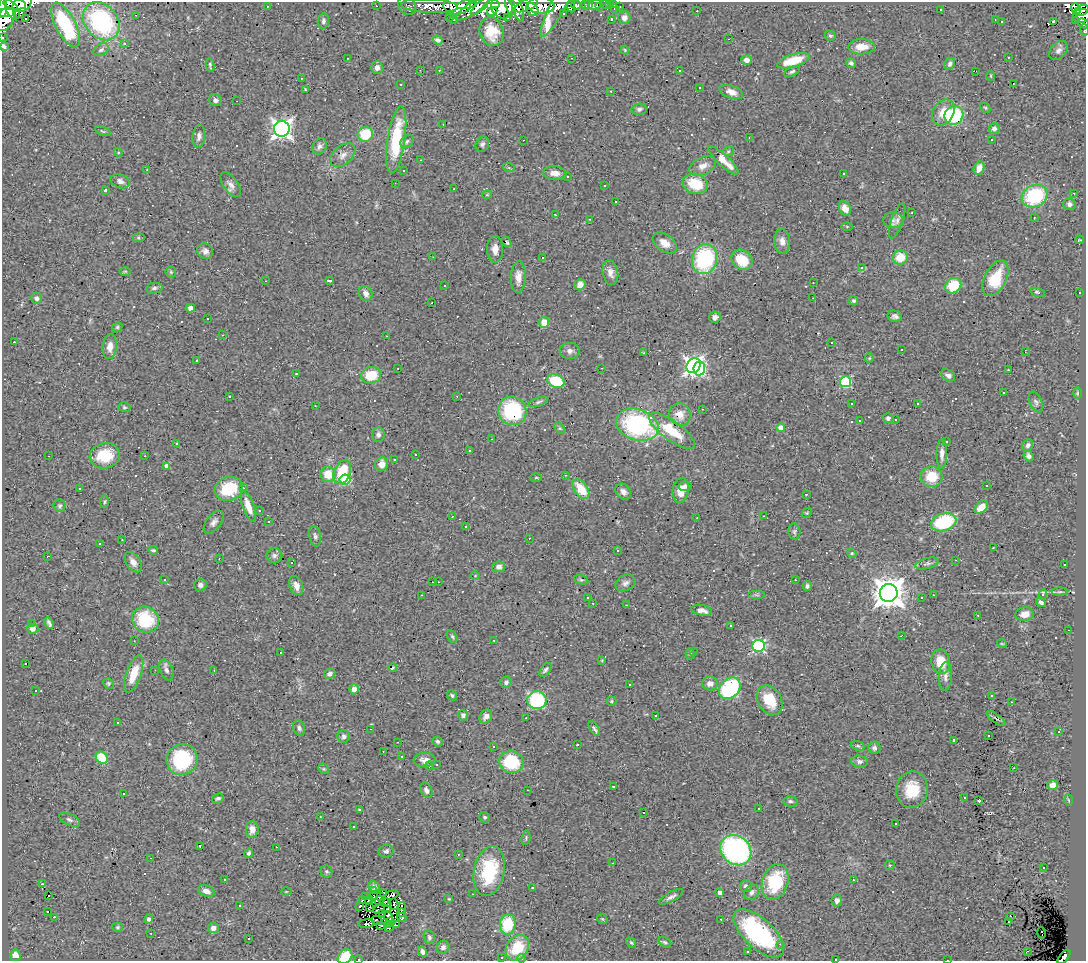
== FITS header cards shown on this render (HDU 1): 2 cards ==
NAXIS1  =                 1084
NAXIS2  =                  959

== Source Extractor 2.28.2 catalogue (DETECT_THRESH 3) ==
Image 1084 x 959 px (HDU 1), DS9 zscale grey, 1 PNG px = 1 image px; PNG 1088 x 963 px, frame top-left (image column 1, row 959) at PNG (2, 2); each listed source drawn as its Kron ellipse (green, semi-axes under 4 px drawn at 4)
Background 0.49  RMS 0.052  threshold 0.156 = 3 sigma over >= 5 px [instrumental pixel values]
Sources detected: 486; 4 with non-positive FLUX_AUTO (blend fragments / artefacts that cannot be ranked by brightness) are neither listed nor drawn; the other 482 listed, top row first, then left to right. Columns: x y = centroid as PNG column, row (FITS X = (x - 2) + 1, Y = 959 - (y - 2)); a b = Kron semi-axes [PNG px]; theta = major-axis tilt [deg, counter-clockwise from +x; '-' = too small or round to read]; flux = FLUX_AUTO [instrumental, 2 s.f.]
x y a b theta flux
15 4 11 5 -8 480
22 4 10 7 33 350
614 4 3 3 - 5.4
457 5 14 9 3 270
466 5 10 4 11 130
492 5 7 4 5 62
526 5 13 5 23 190
541 5 13 8 -4 180
558 5 35 7 62 130
576 5 4 4 - 6.6
585 5 5 3 - 10
589 5 3 3 - 9.3
595 5 7 4 17 22
605 5 4 2 - 4
609 5 3 3 - 18
267 6 3 2 - 3.5
376 6 2 2 - 2.1
407 6 10 8 -48 9.2
430 6 28 7 -3 68
480 6 12 4 45 78
510 6 9 4 -69 200
3 7 10 4 86 610
502 7 12 10 -55 100
517 7 15 5 -72 40
571 7 6 4 -83 12
600 7 3 2 - 3.3
620 7 2 2 - 1.7
615 8 4 2 - 4.5
1076 8 5 4 - 40
472 9 19 6 34 54
532 9 7 5 -52 78
12 10 10 6 -58 310
941 10 3 3 - 25
1081 10 8 5 23 88
492 11 5 3 - 17
697 11 3 2 - 6.2
4 13 11 4 0 450
563 13 3 2 - 3.4
136 15 3 2 - 6
1081 16 8 7 - 110
624 17 6 6 - 17
26 18 3 3 - 600
450 18 3 3 - 3.6
508 18 3 2 - 3.9
5 19 12 8 63 290
611 19 3 3 - 3.7
453 20 3 3 - 57
995 20 2 2 - 2.2
1076 20 3 3 - 12
101 21 21 16 -49 470
323 21 8 5 83 9.2
1001 21 3 3 - 19
1053 22 4 3 - 610
1084 24 6 4 -32 16
66 25 24 10 -63 260
1084 30 6 2 -80 11
492 32 14 12 -75 69
830 36 6 4 -33 6
2 37 3 2 - 7
729 39 3 2 - 40
438 40 5 4 - 9.1
124 43 3 3 - 21
3 46 4 3 - 21
862 47 13 7 1 45
101 50 8 5 27 9.5
625 50 4 3 - 3.6
1058 50 11 7 48 15
1008 57 2 2 - 2.1
347 58 2 2 - 3.2
572 58 2 2 - 2.9
747 60 5 4 - 17
793 61 17 6 17 100
851 63 5 4 - 8.9
950 64 6 5 - 9.5
210 65 6 2 -80 4.8
377 68 6 6 - 16
420 70 2 2 - 1.9
439 70 3 2 - 3.2
679 71 3 2 - 11
976 71 3 2 - 2.4
792 72 8 4 27 8
991 76 5 3 - 2.9
301 78 2 2 - 2.3
1013 84 2 2 - 2.2
401 85 3 3 - 43
699 87 3 3 - 16
305 89 3 2 - 2.3
611 91 3 2 - 6.1
731 92 12 6 -20 29
215 100 6 5 - 13
236 101 3 2 - 9
985 108 6 3 -44 3.8
639 109 8 5 10 9.3
943 112 14 10 58 49
954 115 10 9 - 120
443 124 3 2 - 13
282 129 8 8 - 1700
994 129 5 5 - 13
103 131 8 3 -23 4.1
365 134 8 7 - 120
199 136 11 6 83 15
749 138 3 2 - 2.2
992 139 3 3 - 16
396 140 34 8 82 210
523 140 2 2 - 2.6
407 141 7 5 43 8.3
482 144 8 6 61 8.9
319 146 8 7 - 12
728 151 6 4 23 5.3
118 152 4 4 - 3.9
343 155 14 9 41 23
421 160 2 2 - 2.4
723 160 20 5 -43 48
703 166 14 8 25 29
509 168 6 4 -19 3.5
979 168 7 5 67 31
147 170 3 2 - 5
404 170 3 2 - 3.8
555 173 11 7 -5 24
844 173 2 2 - 2.1
568 177 3 3 - 6.9
120 181 10 6 -20 14
395 183 2 2 - 1.9
695 184 13 10 -17 110
231 185 14 7 -55 20
605 186 3 2 - 5.2
454 189 3 2 - 6.6
105 190 3 3 - 5.5
1074 193 3 3 - 3.2
487 195 5 3 - 3
1035 196 13 10 27 280
615 202 3 3 - 280
1069 204 6 6 - 14
845 208 7 5 -59 23
912 213 3 2 - 3.8
555 215 2 2 - 2.2
1034 218 2 2 - 2.8
589 219 2 2 - 2.2
893 220 10 8 -8 14
897 221 18 6 71 15
847 226 6 4 -1 3.7
138 238 6 4 0 4.8
1080 240 4 2 - 3.2
782 241 12 8 -86 21
506 242 6 3 -52 7.4
665 243 13 8 -36 33
495 249 13 8 -88 28
205 251 8 7 - 15
433 257 2 2 - 1.7
543 257 3 3 - 180
900 257 7 7 - 71
705 259 15 12 76 340
742 260 11 9 -40 81
861 267 4 3 - 23
125 271 6 3 1 3.6
171 272 5 5 - 5
610 273 12 7 -79 22
518 277 16 7 87 30
995 278 19 11 62 110
330 280 3 3 - 61
265 281 2 2 - 2
813 283 3 2 - 1.9
580 285 6 5 - 29
445 286 3 2 - 4.8
953 286 8 7 - 120
154 288 8 5 10 8.4
1038 292 8 4 -17 8.5
366 293 8 6 -59 21
1080 293 3 2 - 5.7
37 298 5 5 - 11
813 298 2 2 - 1.7
853 301 5 4 - 7.1
432 303 2 2 - 2.9
190 308 4 4 - 15
895 316 7 5 -13 11
715 317 6 5 - 12
208 319 3 3 - 52
544 322 5 5 - 46
117 327 5 4 - 5.2
223 335 2 2 - 2
386 336 2 2 - 2.2
14 342 3 3 - 77
831 343 3 3 - 74
110 347 12 7 86 26
901 349 3 3 - 19
570 351 10 8 0 16
1025 352 3 2 - 2.5
643 353 4 3 - 2.4
869 358 5 4 - 3.8
196 361 3 3 - 41
693 366 8 6 58 1400
398 368 2 2 - 1.9
601 368 2 2 - 1.9
699 368 7 6 - 290
1008 370 2 2 - 2
296 374 3 2 - 15
371 375 10 8 12 98
948 375 7 5 -34 13
556 381 9 6 -23 150
845 382 5 5 - 310
1003 393 3 3 - 17
1077 393 6 3 90 4.1
457 396 3 2 - 2.1
229 397 3 3 - 12
538 402 10 4 18 7.6
1036 402 11 6 -65 11
917 403 3 3 - 16
852 404 2 2 - 2.6
315 406 3 2 - 2.8
124 407 6 4 -15 5.2
702 409 2 2 - 1.9
512 411 14 14 - 270
680 414 11 10 - 41
888 418 5 5 - 12
896 420 3 3 - 12
860 421 3 3 - 14
637 425 22 15 -18 470
560 428 7 4 -45 4.9
781 428 4 4 - 45
672 431 27 9 -36 130
378 435 7 6 - 11
492 439 2 2 - 2.7
946 441 3 2 - 4.7
177 443 4 2 - 2.7
1028 445 6 5 - 10
469 450 3 3 - 12
942 454 14 5 89 19
415 455 3 2 - 4.2
49 456 2 2 - 3.6
105 456 15 12 12 120
145 456 3 2 - 4
1028 456 6 4 -51 11
394 459 3 3 - 52
382 464 7 6 - 30
167 466 4 4 - 27
342 472 13 8 67 130
328 474 7 7 - 69
565 475 3 2 - 5
932 477 11 10 - 85
536 478 5 3 - 3.4
345 479 5 5 - 220
685 486 6 5 - 14
987 486 3 3 - 19
79 488 3 3 - 5.6
243 488 4 3 - 3.1
229 489 14 12 17 150
581 489 11 6 -54 93
681 490 12 8 84 44
623 492 9 7 -49 18
806 494 3 2 - 21
105 502 6 3 88 4.5
60 506 6 6 - 6.7
248 506 16 5 -70 40
981 507 7 5 42 49
259 510 3 3 - 7.8
807 513 5 4 - 4.2
452 516 3 2 - 3.3
763 516 2 2 - 1.9
697 518 3 3 - 4
214 522 13 7 53 16
269 522 3 2 - 6.4
944 522 13 9 17 230
466 527 3 3 - 14
794 532 8 6 -86 7.6
315 536 10 6 -79 10
529 538 3 2 - 9.3
122 540 3 2 - 4.6
100 543 3 3 - 12
993 548 3 2 - 2.1
153 550 5 3 - 5.3
618 551 3 3 - 6.1
852 553 4 4 - 4
48 556 2 2 - 1.7
274 556 8 8 - 11
219 558 2 2 - 2.6
956 560 2 2 - 2
133 562 11 7 -56 24
292 562 3 2 - 2.9
927 563 12 5 15 10
1064 564 3 3 - 49
499 567 6 5 - 18
475 576 4 3 - 2.7
164 579 3 2 - 5.2
581 580 7 4 -15 6
795 580 2 2 - 2.7
433 582 3 3 - 38
438 582 2 2 - 2.9
625 583 10 8 27 14
200 585 6 6 - 12
296 586 10 6 -68 24
807 586 5 4 - 7.8
1060 592 8 4 0 6
889 593 9 9 - 5800
1043 594 5 4 - 8.8
421 595 3 2 - 5.2
756 595 8 4 0 6.4
933 595 3 3 - 4.7
588 597 3 3 - 10
921 598 3 3 - 25
1041 602 5 3 - 10
593 603 3 2 - 85
627 605 3 2 - 8.4
702 610 10 5 -12 20
1025 614 9 6 7 26
978 615 3 2 - 9.5
145 620 14 12 -33 180
32 623 3 3 - 5.9
49 623 6 3 -64 8
731 626 2 2 - 2.7
33 629 5 5 - 17
1068 630 2 2 - 2.3
902 635 3 2 - 2.9
452 636 7 4 -62 5.5
494 640 3 2 - 3.9
134 641 3 2 - 2.7
1002 644 5 3 - 2.7
759 646 6 6 - 510
280 652 3 3 - 9.9
693 652 3 2 - 5.4
690 654 6 4 -87 5.7
602 660 4 4 - 3.5
941 662 12 9 -79 80
26 663 3 3 - 43
393 668 4 2 - 2.5
155 670 2 2 - 1.7
166 670 11 6 -69 13
214 670 2 2 - 3.3
545 670 8 4 51 11
134 674 19 7 70 72
330 674 6 5 - 15
945 676 14 6 86 19
506 682 6 5 - 11
108 683 5 5 - 4.9
710 683 8 7 - 24
629 684 3 2 - 11
730 688 12 9 45 340
354 689 5 5 - 17
35 690 3 3 - 25
452 695 5 4 - 5.9
992 696 3 3 - 74
537 700 9 9 - 360
770 700 16 11 -57 100
611 701 5 4 - 4.3
1011 702 3 2 - 3.3
463 715 5 5 - 10
655 715 3 3 - 370
486 716 7 6 - 16
526 718 2 2 - 2.2
996 718 11 3 -37 6.4
117 723 3 2 - 4.4
299 728 8 5 -73 9.5
594 728 8 3 -59 8.5
370 729 4 3 - 2.2
1059 731 4 2 - 3
988 735 3 3 - 5.7
344 736 6 6 - 11
954 740 3 3 - 19
438 741 5 4 - 7.7
398 742 3 2 - 2.1
577 745 3 3 - 23
493 746 3 3 - 22
858 746 7 4 -18 6
874 748 6 6 - 12
383 751 2 2 - 2.5
402 756 3 2 - 5.2
102 758 6 5 - 100
182 760 16 15 - 260
425 760 11 7 3 21
859 761 8 6 -7 11
511 762 12 11 - 160
436 765 3 3 - 4.4
429 766 4 4 - 5.1
1014 768 3 2 - 3
324 769 6 4 -43 4.6
1053 785 5 4 - 30
613 786 3 3 - 90
426 790 8 5 -64 14
528 790 3 2 - 4
912 790 18 15 79 100
123 793 3 3 - 88
218 798 6 4 20 7.4
964 798 3 2 - 19
1069 800 5 3 - 3.1
790 801 7 5 -2 9.4
979 801 3 3 - 4
759 809 3 3 - 55
359 810 4 3 - 3.9
644 812 3 3 - 390
320 817 2 2 - 2.2
485 817 5 5 - 6.4
69 820 11 5 -27 8.8
896 824 3 3 - 65
354 826 3 2 - 4.7
252 829 8 6 90 21
526 838 7 4 82 5.5
200 846 3 3 - 20
276 847 3 2 - 4
736 850 16 14 -40 770
386 851 7 6 - 11
249 853 5 4 - 6.8
458 854 3 3 - 3.9
151 858 2 2 - 2.1
613 863 2 2 - 1.7
890 865 5 4 - 3.8
1043 868 2 2 - 2.6
326 871 6 6 - 5.8
489 871 25 15 78 200
225 880 3 3 - 16
853 880 3 2 - 12
775 882 18 13 72 180
42 884 3 2 - 8.2
746 886 6 6 - 11
374 887 6 5 - 13
532 888 3 3 - 13
206 891 8 5 -19 19
373 891 3 2 - 1.1
286 892 5 3 - 2.8
720 892 4 4 - 20
752 892 8 6 51 13
384 894 3 3 - 4.6
473 894 3 2 - 4.1
392 895 7 3 20 10
49 896 3 2 - 20
366 896 2 2 - 2.1
373 896 3 2 - 2.9
380 897 3 2 - 3.9
671 897 14 5 29 14
449 899 4 3 - 2.9
363 900 3 2 - 2.2
369 900 4 2 - 1.8
380 900 5 2 - 2.4
837 900 6 5 - 15
384 902 3 2 - 1.7
394 904 5 2 - 3
240 906 3 3 - 56
360 906 3 2 - 3.7
369 908 4 2 - 1.3
402 908 6 2 -85 5.7
379 909 6 2 23 4.4
388 909 3 2 - 4
47 911 3 2 - 12
401 913 4 2 - 4.7
383 914 3 2 - 3.1
388 916 5 3 - 4.4
1010 916 3 2 - 7.2
55 917 3 2 - 69
402 918 5 3 - 7.1
149 919 4 4 - 9.5
602 919 6 4 -44 4.4
721 919 3 2 - 5.3
377 921 5 2 - 4
390 922 4 2 - 2.8
1009 922 3 3 - 13
366 924 7 3 4 15
388 924 2 2 - 3
508 924 10 8 83 160
380 925 3 2 - 2.5
396 925 3 2 - 4.1
117 927 6 4 1 4.9
389 927 5 2 - 0.99
213 928 5 5 - 16
151 933 2 2 - 2.2
759 933 31 14 -43 410
1042 933 5 3 - 23
429 937 7 5 -73 8.3
248 939 2 2 - 2.6
665 942 7 4 -34 6.5
631 943 5 4 - 4.8
780 944 3 2 - 8.7
443 947 7 6 - 13
517 948 13 10 55 120
748 951 3 2 - 4.2
1027 951 3 2 - 17
422 952 5 4 - 11
15 955 6 5 - 34
345 957 8 6 46 88
502 957 3 2 - 5.5
1064 957 8 4 47 24
521 958 4 4 - 8.7
359 959 3 2 - 10
835 959 3 2 - 6.1
948 960 3 2 - 4.4
At the frame edge (FLAGS 8, measured only in part): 15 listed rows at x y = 15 4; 22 4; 3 7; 4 13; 5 19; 1084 24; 1084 30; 2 37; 3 46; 345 957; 1064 957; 521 958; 359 959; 835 959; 948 960
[4 non-positive-flux detections neither listed nor drawn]